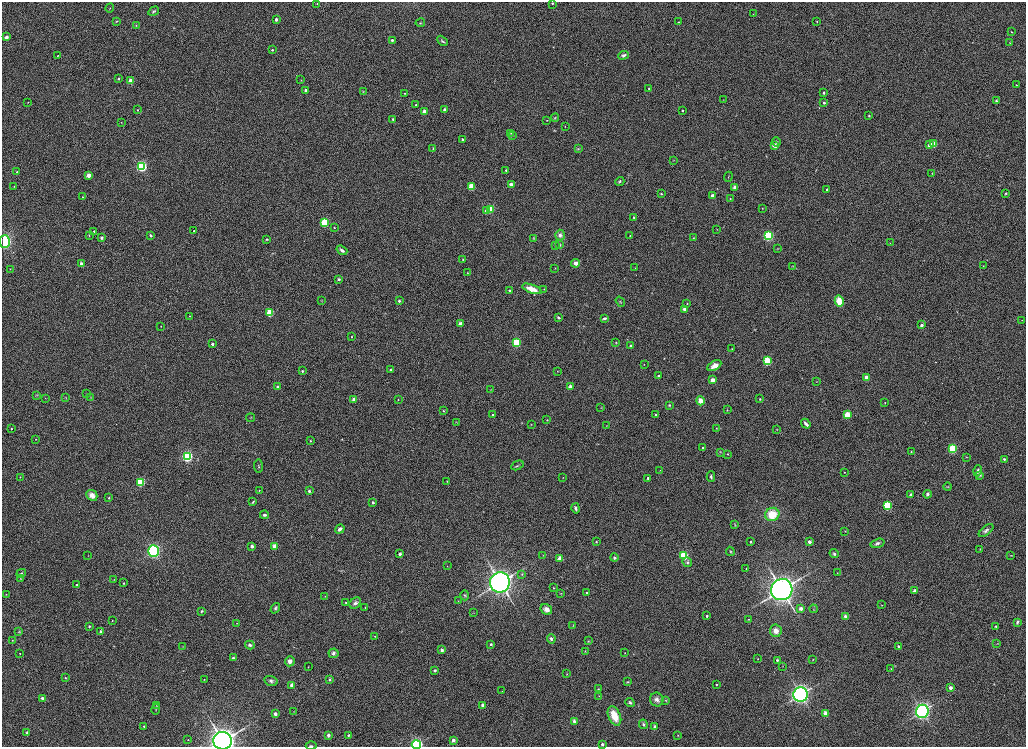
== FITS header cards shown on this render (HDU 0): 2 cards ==
NAXIS1  =                 2048
NAXIS2  =                 1489

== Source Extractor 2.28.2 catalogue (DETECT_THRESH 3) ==
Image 2048 x 1489 px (HDU 0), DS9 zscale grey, zoomed out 1/2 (1 PNG px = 2 x 2 image px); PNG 1028 x 749 px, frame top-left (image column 1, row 1489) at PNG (2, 2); each listed source drawn as its Kron ellipse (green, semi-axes under 4 px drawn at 4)
Background 1120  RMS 5.2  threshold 15.5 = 3 sigma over >= 5 px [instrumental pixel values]
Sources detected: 330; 4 cannot appear on this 1/2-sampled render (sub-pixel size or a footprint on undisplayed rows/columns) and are neither listed nor drawn; the other 326 listed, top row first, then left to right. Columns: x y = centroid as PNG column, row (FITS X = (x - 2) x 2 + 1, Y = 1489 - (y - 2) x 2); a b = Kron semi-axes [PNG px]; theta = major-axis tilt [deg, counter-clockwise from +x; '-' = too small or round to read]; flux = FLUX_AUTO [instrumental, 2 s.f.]
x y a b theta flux
552 3 2 2 - 1700
317 4 2 2 - 670
110 8 4 1 - 430
154 11 5 3 - 1500
753 14 3 2 - 370
276 19 2 2 - 5100
116 21 3 2 - 680
817 21 2 2 - 770
678 22 2 2 - 500
420 23 5 3 - 990
136 26 4 2 - 680
1011 32 2 2 - 430
6 37 4 3 - 3500
392 40 2 2 - 2800
442 41 6 2 -47 1400
1010 43 3 2 - 530
272 50 2 2 - 1700
623 55 5 3 - 2600
58 56 3 2 - 760
118 78 2 2 - 1600
301 80 2 2 - 320
131 81 3 3 - 26000
1016 85 2 2 - 530
649 89 2 2 - 1300
306 90 2 2 - 5900
363 91 3 3 - 650
404 93 2 2 - 620
824 93 2 2 - 2500
723 100 2 2 - 310
996 101 3 3 - 1300
28 102 3 2 - 430
824 103 2 2 - 2500
416 105 2 2 - 1400
445 109 4 3 - 1500
137 110 2 2 - 650
682 110 2 2 - 1800
424 111 3 2 - 12000
869 116 2 2 - 1400
555 118 4 3 - 820
393 119 3 3 - 1300
547 120 2 1 - 500
121 122 3 2 - 390
565 126 2 1 - 430
511 133 3 2 - 680
513 135 2 2 - 400
463 139 3 2 - 1700
776 142 5 4 - 1500
934 144 3 3 - 36000
774 145 4 3 - 6000
930 145 3 3 - 14000
433 148 3 3 - 750
578 149 3 2 - 660
674 160 3 2 - 400
141 166 3 3 - 280000
506 170 2 2 - 1300
17 172 3 2 - 1200
932 173 3 2 - 420
88 175 3 3 - 14000
728 177 5 2 - 680
620 181 5 3 - 1400
511 185 4 3 - 2900
14 186 3 2 - 510
472 187 3 3 - 51000
735 187 2 2 - 11000
827 189 2 2 - 1200
1006 193 2 2 - 800
661 194 2 2 - 1100
712 196 3 3 - 12000
83 197 2 2 - 740
730 199 2 2 - 620
762 208 2 2 - 510
490 209 3 3 - 67000
486 211 3 2 - 8300
634 217 2 2 - 1500
325 223 3 3 - 110000
334 227 2 2 - 680
717 229 2 1 - 300
94 231 2 2 - 1300
194 231 2 2 - 650
89 235 3 2 - 550
150 235 2 2 - 2400
560 235 5 4 - 3500
630 235 2 2 - 490
768 236 3 3 - 200000
101 238 2 2 - 4500
534 238 4 3 - 820
693 238 3 2 - 770
267 239 4 3 - 1000
5 241 6 5 - 150000
890 243 2 2 - 280
555 245 3 3 - 560
560 245 4 4 - 1400
777 249 3 2 - 530
342 250 6 3 -37 3800
463 259 2 2 - 490
576 263 4 4 - 4900
82 264 3 2 - 14000
793 266 3 2 - 440
983 266 2 2 - 410
555 268 2 2 - 350
635 268 2 1 - 240
10 269 2 2 - 420
468 273 2 2 - 390
339 279 2 2 - 2800
532 289 10 4 -19 12000
544 289 3 2 - 510
509 290 2 2 - 1600
322 300 3 2 - 530
399 301 2 2 - 1800
839 301 5 4 - 15000
620 302 5 2 - 770
687 303 2 2 - 660
684 309 4 3 - 3000
270 313 3 3 - 69000
190 316 2 2 - 680
558 317 4 3 - 1400
604 318 3 2 - 2200
1022 320 2 2 - 320
460 324 2 2 - 11000
921 325 3 2 - 4800
161 326 2 2 - 400
351 337 2 2 - 770
616 342 3 3 - 730
517 343 3 3 - 130000
212 344 2 2 - 2900
631 345 2 2 - 2800
732 349 2 2 - 620
767 361 3 3 - 110000
644 364 2 1 - 270
714 366 8 4 30 6300
391 370 4 3 - 1300
302 371 2 2 - 1400
557 371 3 2 - 450
659 376 2 2 - 3000
866 377 3 2 - 13000
713 380 3 2 - 16000
816 382 2 1 - 270
278 387 2 2 - 4800
570 387 3 3 - 3500
491 389 3 2 - 420
87 394 3 2 - 440
37 395 3 3 - 640
45 398 2 2 - 330
66 398 3 2 - 280
91 398 4 3 - 820
354 399 2 2 - 11000
398 399 3 2 - 700
760 399 2 2 - 1000
700 401 4 4 - 8600
885 402 3 2 - 320
669 405 3 3 - 1000
601 408 3 2 - 450
727 410 3 2 - 400
443 411 3 3 - 930
656 414 2 2 - 1200
493 415 2 2 - 1500
847 415 3 3 - 50000
250 418 4 3 - 670
547 420 3 2 - 670
456 422 3 2 - 480
531 424 4 2 - 470
806 424 5 3 - 3700
606 426 2 1 - 250
716 428 2 2 - 500
11 429 2 2 - 760
777 430 2 2 - 470
36 439 2 2 - 570
310 441 2 2 - 900
703 448 2 2 - 2200
953 449 3 3 - 130000
720 452 3 2 - 500
911 452 2 2 - 770
727 454 3 2 - 700
187 456 3 3 - 300000
967 457 3 2 - 360
1004 459 2 2 - 1700
517 465 6 3 26 1100
259 466 6 3 -85 1100
660 470 2 2 - 340
978 471 5 4 - 3500
844 472 2 2 - 580
980 475 4 3 - 1200
20 477 2 2 - 540
711 477 5 3 - 2300
563 478 3 2 - 410
648 478 3 2 - 2700
447 481 2 2 - 670
140 482 4 3 - 110000
948 487 4 3 - 830
259 490 2 2 - 640
309 491 2 2 - 2600
927 494 4 3 - 2400
92 495 6 5 - 6800
910 495 3 3 - 1200
109 498 2 2 - 1100
253 502 4 2 - 1100
373 502 2 2 - 2900
887 506 3 3 - 120000
576 508 5 3 - 2900
772 514 7 6 - 27000
264 515 4 3 - 2600
735 524 4 2 - 670
340 529 5 4 - 3900
845 531 2 1 - 560
986 531 8 4 38 2900
596 542 3 3 - 780
751 542 2 2 - 1700
809 542 2 2 - 5300
878 543 7 4 17 2500
252 546 2 2 - 5400
275 546 3 3 - 18000
980 549 3 3 - 760
153 551 6 5 - 190000
730 551 5 2 - 940
400 554 2 2 - 4400
834 554 5 4 - 1700
1011 555 3 2 - 440
88 556 2 1 - 270
543 556 3 2 - 390
684 556 3 3 - 150000
560 558 3 3 - 21000
614 558 4 3 - 1500
687 562 5 4 - 1900
447 566 2 1 - 330
746 568 2 1 - 540
21 573 5 4 - 1500
837 573 2 1 - 260
522 574 4 3 - 990
20 578 3 3 - 680
114 579 2 2 - 280
500 582 10 10 - 540000
124 583 2 2 - 1000
76 585 3 2 - 1500
553 588 2 2 - 830
782 590 11 10 - 690000
915 590 2 2 - 6400
561 593 3 2 - 600
587 593 2 2 - 1200
6 594 2 2 - 470
465 595 5 3 - 1200
325 596 3 2 - 510
458 601 2 2 - 620
346 603 3 2 - 690
355 603 6 5 - 2900
882 605 2 2 - 440
365 607 2 2 - 600
275 608 5 3 - 1800
801 608 3 2 - 7800
546 609 6 5 - 4700
813 609 4 3 - 680
202 611 4 3 - 1200
474 613 3 2 - 560
707 616 2 2 - 1900
845 616 4 3 - 3400
749 619 2 2 - 570
112 620 2 2 - 490
1017 622 4 2 - 2200
237 623 2 2 - 350
573 625 3 2 - 520
89 626 2 2 - 1800
996 626 2 2 - 1200
101 631 2 2 - 3100
776 631 6 6 - 7700
19 632 3 3 - 800
375 636 2 2 - 810
551 639 5 4 - 2400
12 640 2 2 - 570
588 641 4 3 - 620
491 644 2 2 - 1800
997 644 3 2 - 390
250 645 5 4 - 2800
183 646 2 1 - 340
898 646 3 3 - 1300
442 650 4 3 - 2300
585 651 2 2 - 450
20 653 2 2 - 540
333 653 5 5 - 2900
625 653 2 1 - 560
233 658 2 2 - 3800
758 659 2 2 - 510
777 660 4 3 - 1500
813 660 2 2 - 380
290 661 5 5 - 4900
308 667 2 2 - 350
783 667 3 2 - 380
891 669 3 2 - 620
435 670 3 3 - 1700
567 674 3 2 - 420
66 678 3 3 - 790
204 679 2 2 - 490
329 680 4 3 - 1200
271 681 7 5 -14 2600
628 682 3 3 - 710
716 684 2 2 - 770
292 685 3 2 - 10000
950 688 2 2 - 6000
598 689 3 3 - 740
502 691 3 3 - 350
801 695 7 7 - 360000
599 696 3 2 - 510
42 698 2 2 - 3900
657 700 7 6 - 4900
666 701 4 3 - 850
630 702 4 4 - 1800
483 705 3 3 - 11000
157 706 3 2 - 600
156 709 5 3 - 950
294 711 2 2 - 320
922 711 7 6 - 310000
826 713 3 3 - 19000
275 714 3 2 - 5800
614 716 10 6 -67 20000
574 721 4 3 - 2800
643 724 5 4 - 1800
144 726 3 3 - 700
655 727 4 3 - 2900
27 732 4 3 - 1700
328 735 2 2 - 6100
348 735 3 3 - 1200
678 735 3 3 - 550
188 740 2 1 - 490
453 740 2 2 - 4900
222 741 9 9 - 670000
416 744 4 4 - 200000
602 744 2 2 - 3500
311 746 5 2 - 1200
At the frame edge (FLAGS 8, measured only in part): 6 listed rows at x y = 552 3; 5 241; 222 741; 416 744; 602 744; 311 746
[4 sub-pixel or undisplayed-footprint detections neither listed nor drawn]